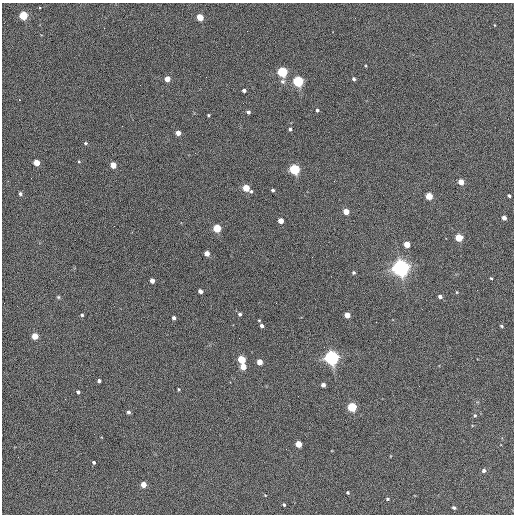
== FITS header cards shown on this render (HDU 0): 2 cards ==
NAXIS1  =                  512 / Axis length
NAXIS2  =                  512 / Axis length

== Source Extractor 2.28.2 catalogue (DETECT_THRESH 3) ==
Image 512 x 512 px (HDU 0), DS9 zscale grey, 1 PNG px = 1 image px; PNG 516 x 516 px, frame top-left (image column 1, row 512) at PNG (2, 3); no overlay
Background 398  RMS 22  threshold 64.6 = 3 sigma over >= 5 px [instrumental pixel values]
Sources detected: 72; all 72 listed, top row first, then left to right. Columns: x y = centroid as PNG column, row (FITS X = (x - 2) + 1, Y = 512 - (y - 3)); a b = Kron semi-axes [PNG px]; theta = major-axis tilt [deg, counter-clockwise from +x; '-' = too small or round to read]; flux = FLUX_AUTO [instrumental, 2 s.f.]
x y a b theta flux
23 15 4 4 - 1.0e+05
200 17 4 4 - 3.9e+04
282 72 5 4 - 1.8e+05
206 77 2 2 - 7.4e+02
167 79 4 4 - 2.0e+04
354 79 3 3 - 3.3e+03
283 81 7 6 - 3.7e+03
298 81 5 5 - 2.4e+05
244 90 4 3 - 4.8e+03
20 100 2 2 - 1.1e+03
317 110 4 3 - 2.6e+03
248 112 4 3 - 4.0e+03
209 115 3 3 - 1.7e+03
290 129 4 3 - 3.1e+03
178 133 4 4 - 1.3e+04
85 143 4 4 - 2.2e+03
79 161 4 3 - 1.3e+03
36 163 4 4 - 3.0e+04
113 165 4 4 - 2.5e+04
294 169 5 4 - 2.2e+05
461 182 4 4 - 2.4e+04
246 188 4 4 - 4.1e+04
273 190 3 3 - 2.9e+03
251 191 4 3 - 2.2e+03
20 194 3 3 - 3.3e+03
429 196 4 4 - 4.9e+04
509 196 3 3 - 2.5e+03
346 211 4 4 - 2.4e+04
504 218 4 4 - 8.6e+03
280 221 4 4 - 1.8e+04
217 228 4 4 - 8.2e+04
459 238 5 4 - 5.9e+04
407 244 4 4 - 3.0e+04
207 253 4 4 - 1.5e+04
312 257 2 2 - 7.0e+02
401 268 6 6 - 1.0e+06
353 273 4 3 - 2.6e+03
491 278 3 3 - 1.6e+03
152 281 4 4 - 1.0e+04
200 291 4 4 - 7.0e+03
457 292 3 3 - 1.3e+03
58 297 5 5 - 1.7e+03
440 297 4 3 - 6.2e+03
276 303 2 2 - 7.2e+02
240 314 4 4 - 3.2e+03
82 315 3 3 - 2.1e+03
347 315 4 4 - 2.0e+04
174 318 4 3 - 4.4e+03
259 320 3 3 - 1.2e+03
262 326 3 3 - 4.2e+03
501 326 4 3 - 1.9e+03
35 336 4 4 - 3.0e+04
331 358 5 5 - 7.0e+05
241 359 5 4 - 7.1e+04
259 362 4 4 - 2.2e+04
243 367 4 4 - 2.9e+04
99 381 3 3 - 3.6e+03
323 385 4 4 - 7.4e+03
179 389 4 3 - 1.4e+03
78 392 3 3 - 3.2e+03
352 407 5 4 - 1.3e+05
128 412 4 4 - 3.8e+03
475 415 5 4 - 1.8e+03
298 444 4 4 - 3.2e+04
94 462 3 3 - 2.4e+03
484 470 4 4 - 4.3e+03
143 485 4 4 - 1.9e+04
348 493 4 4 - 1.8e+03
265 495 3 2 - 8.7e+02
388 499 5 4 - 2.1e+03
284 505 3 3 - 2.2e+03
454 508 4 3 - 2.9e+03